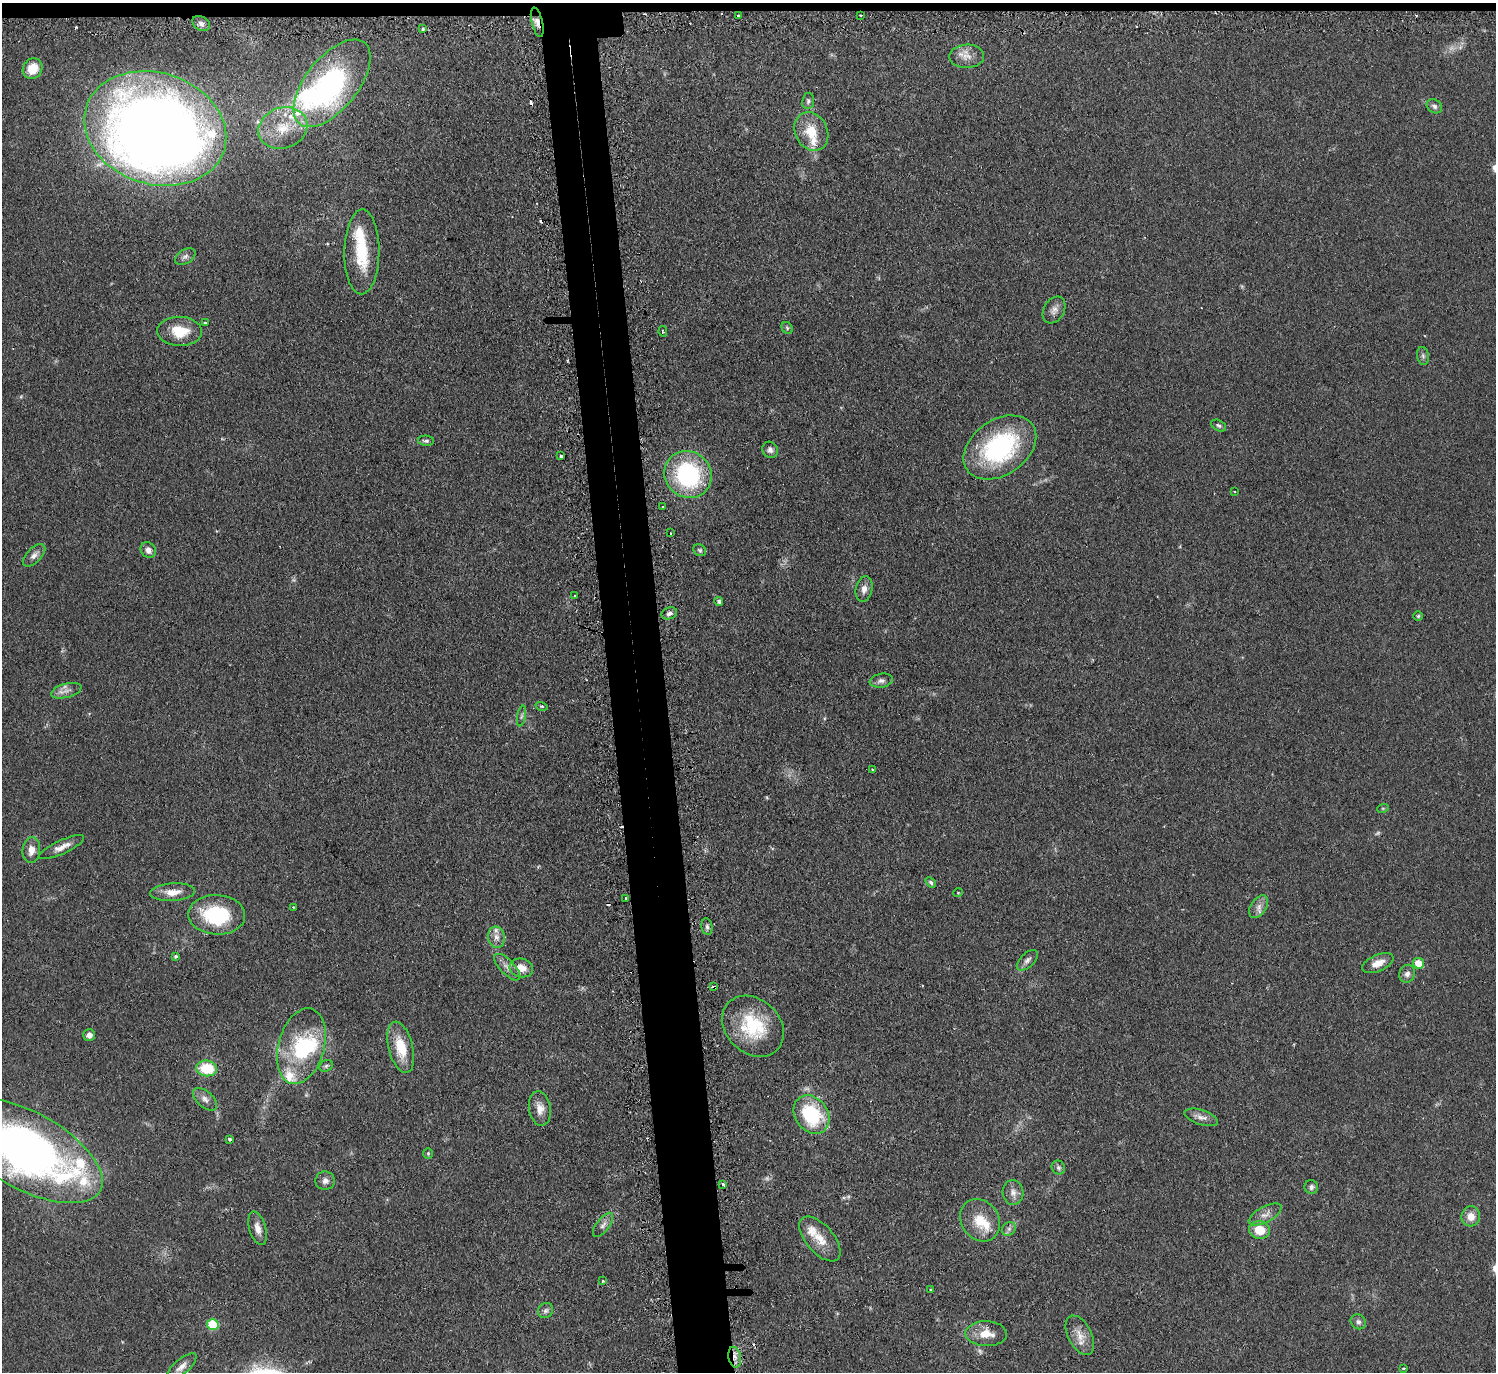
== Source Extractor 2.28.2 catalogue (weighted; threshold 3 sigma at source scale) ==
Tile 2 of 3 x 3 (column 2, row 1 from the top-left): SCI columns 1520-3013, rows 2890-4259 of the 4533 x 4505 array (HDU 1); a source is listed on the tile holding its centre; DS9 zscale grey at full resolution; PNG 1498 x 1374 px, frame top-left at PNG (2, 3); each listed source drawn as its Kron ellipse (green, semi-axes under 4 px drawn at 4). Shown black and unused: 5% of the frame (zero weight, under 2 of 3 exposures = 4% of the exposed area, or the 3 px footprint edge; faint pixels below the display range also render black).
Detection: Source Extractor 2.28.2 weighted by HDU 2 'WHT'; one run over the whole footprint, this tile lists its part. Background 0.0924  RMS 0.0061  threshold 0.0274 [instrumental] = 3 sigma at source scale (4.5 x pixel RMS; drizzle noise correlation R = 1.50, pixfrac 1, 0.05/0.05 arcsec/px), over >= 5 px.
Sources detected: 124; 5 too faint to see at this stretch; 3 inside a brighter object's white glare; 7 cosmic-ray / hot-pixel residue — neither listed nor drawn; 10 inside a brighter listed object's ellipse — not listed separately; the other 99 listed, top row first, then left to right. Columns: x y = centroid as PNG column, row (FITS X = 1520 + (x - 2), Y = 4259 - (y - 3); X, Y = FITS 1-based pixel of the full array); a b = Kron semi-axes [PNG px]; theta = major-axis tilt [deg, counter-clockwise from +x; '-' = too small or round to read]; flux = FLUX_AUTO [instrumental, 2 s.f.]
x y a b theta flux
738 15 3 3 - 1.3
860 15 3 2 - 0.88
537 22 15 5 -76 3.6
201 23 9 7 -32 2.2
423 29 3 3 - 2.6
967 56 17 11 1 6.2
33 69 10 9 - 11
332 83 52 26 51 130
808 101 8 6 83 1.5
1434 106 8 6 -35 2
155 128 72 55 -18 1100
283 128 25 20 19 21
811 132 20 16 -63 16
362 252 42 17 89 28
185 257 11 7 32 2.6
1054 310 14 10 59 3.9
205 322 3 2 - 0.66
787 328 6 5 - 1.1
180 331 22 14 -2 15
663 331 5 3 - 0.89
1423 356 9 6 -80 1.5
1219 425 8 5 -25 1.4
426 441 8 5 -4 1.5
1000 447 40 27 34 84
770 450 8 7 - 2.4
561 456 4 3 - 7.1
688 475 24 22 -45 76
1234 491 3 2 - 0.5
663 507 3 3 - 0.82
671 533 3 2 - 0.45
148 550 8 7 - 3.5
700 550 7 5 -35 1.1
34 555 14 7 45 3.1
864 589 13 8 79 3.9
574 596 3 2 - 0.58
719 601 4 4 - 1.4
669 613 8 6 20 2.5
1418 616 5 5 - 0.88
881 681 11 7 9 2.4
66 691 16 7 15 3.8
542 706 6 3 -17 0.7
521 716 10 4 79 1.4
873 770 3 2 - 0.67
1383 808 6 3 18 0.61
62 847 24 7 24 5.5
31 850 13 9 84 5.7
931 882 6 3 -40 1.1
173 892 22 8 4 7.6
958 893 5 3 - 0.47
626 898 3 3 - 1.7
293 907 2 2 - 0.46
1259 907 12 7 56 3.7
217 915 28 19 -3 43
707 927 8 5 -80 1.7
496 937 10 8 -77 3.9
175 956 4 4 - 1.2
1027 960 13 7 43 2.8
1378 963 17 8 23 6.4
1418 963 5 5 - 12
507 967 17 7 -45 3.9
521 968 12 9 -14 8
1407 974 9 7 67 2.9
714 987 4 3 - 5.7
753 1026 34 27 -44 38
89 1035 6 5 - 3.3
301 1046 39 23 75 45
401 1047 26 12 -75 17
326 1066 7 5 28 1.3
207 1068 10 8 -8 22
205 1099 14 8 -42 3.3
540 1108 17 11 -80 6.2
811 1115 21 16 -54 43
1201 1117 17 7 -18 3.9
230 1139 3 3 - 1.2
27 1151 84 38 -29 390
428 1153 5 4 - 0.78
1058 1167 7 6 - 1.6
325 1181 10 9 - 3.1
723 1185 4 3 - 8.6
1311 1187 7 6 - 1.9
1013 1192 12 10 -88 4.2
1265 1214 18 7 28 4.4
1471 1216 10 9 - 5.9
980 1220 22 18 -55 15
603 1225 14 6 53 3
258 1228 17 8 -74 5.3
1009 1229 7 6 - 1.9
1260 1230 10 9 - 12
820 1239 27 14 -49 11
603 1281 4 2 - 0.48
931 1290 3 2 - 0.67
546 1310 8 7 - 1.9
1358 1322 8 7 - 2.1
213 1324 6 5 - 27
986 1334 21 12 -2 9.9
1080 1335 21 11 -63 7.8
735 1357 10 6 -78 3.5
181 1367 19 7 40 4.4
1403 1368 4 3 - 0.52
Overlapping masked pixels (flux is a lower limit): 3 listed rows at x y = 537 22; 714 987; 735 1357
Isophote crosses this tile's border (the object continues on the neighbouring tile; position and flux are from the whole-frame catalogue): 1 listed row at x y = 27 1151